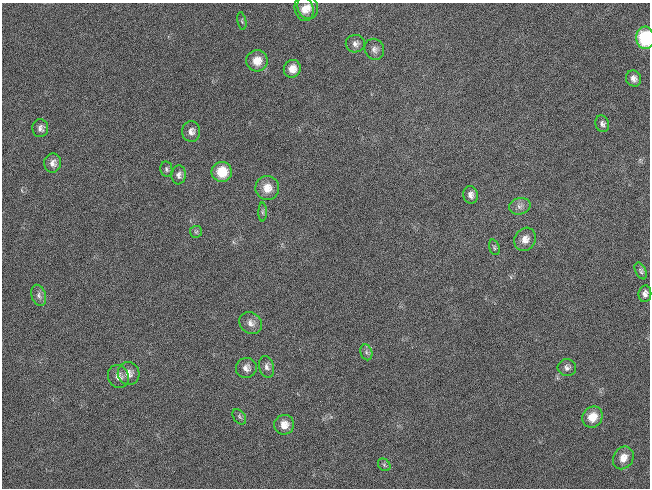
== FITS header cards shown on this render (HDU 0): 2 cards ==
NAXIS1  =                  648 / length of data axis 1
NAXIS2  =                  486 / length of data axis 2

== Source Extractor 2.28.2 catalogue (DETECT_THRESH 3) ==
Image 648 x 486 px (HDU 0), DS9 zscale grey, 1 PNG px = 1 image px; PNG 652 x 490 px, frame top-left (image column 1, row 486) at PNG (2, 3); each listed source drawn as its Kron ellipse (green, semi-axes under 4 px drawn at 4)
Background 119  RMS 26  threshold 79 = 3 sigma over >= 5 px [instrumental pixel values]
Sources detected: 38; all 38 listed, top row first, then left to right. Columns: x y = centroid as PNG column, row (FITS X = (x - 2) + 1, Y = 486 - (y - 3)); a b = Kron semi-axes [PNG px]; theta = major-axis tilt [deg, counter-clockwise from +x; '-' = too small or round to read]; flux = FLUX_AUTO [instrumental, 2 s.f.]
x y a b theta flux
308 7 12 10 -76 14000
304 9 12 9 -78 15000
242 21 9 4 -78 3100
645 38 11 9 -87 96000
355 44 9 8 - 8200
374 49 11 9 -59 9500
257 61 11 10 - 23000
292 69 9 8 - 17000
634 78 8 7 - 8400
602 124 8 6 -71 5500
40 128 9 8 - 7900
191 131 10 9 - 10000
53 163 9 8 - 11000
166 169 8 6 -80 4400
222 172 10 10 - 46000
179 175 9 7 83 7400
267 188 12 12 - 22000
471 195 9 7 -84 8500
520 206 11 8 13 8500
263 212 9 4 90 3600
196 232 6 5 - 3200
525 239 12 10 60 15000
494 247 8 5 -73 2900
641 271 9 5 -63 3900
645 294 8 6 82 7700
39 295 11 7 -73 7100
251 323 12 10 -40 12000
366 352 8 5 -72 5000
267 367 11 7 -76 7500
246 368 10 10 - 11000
567 368 9 8 - 6900
129 373 11 11 - 15000
118 376 12 10 -62 12000
239 417 8 5 -53 3900
592 417 11 10 - 29000
284 425 10 10 - 18000
623 458 12 9 57 19000
384 465 7 5 -46 3500
At the frame edge (FLAGS 8, measured only in part): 1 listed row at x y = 645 38